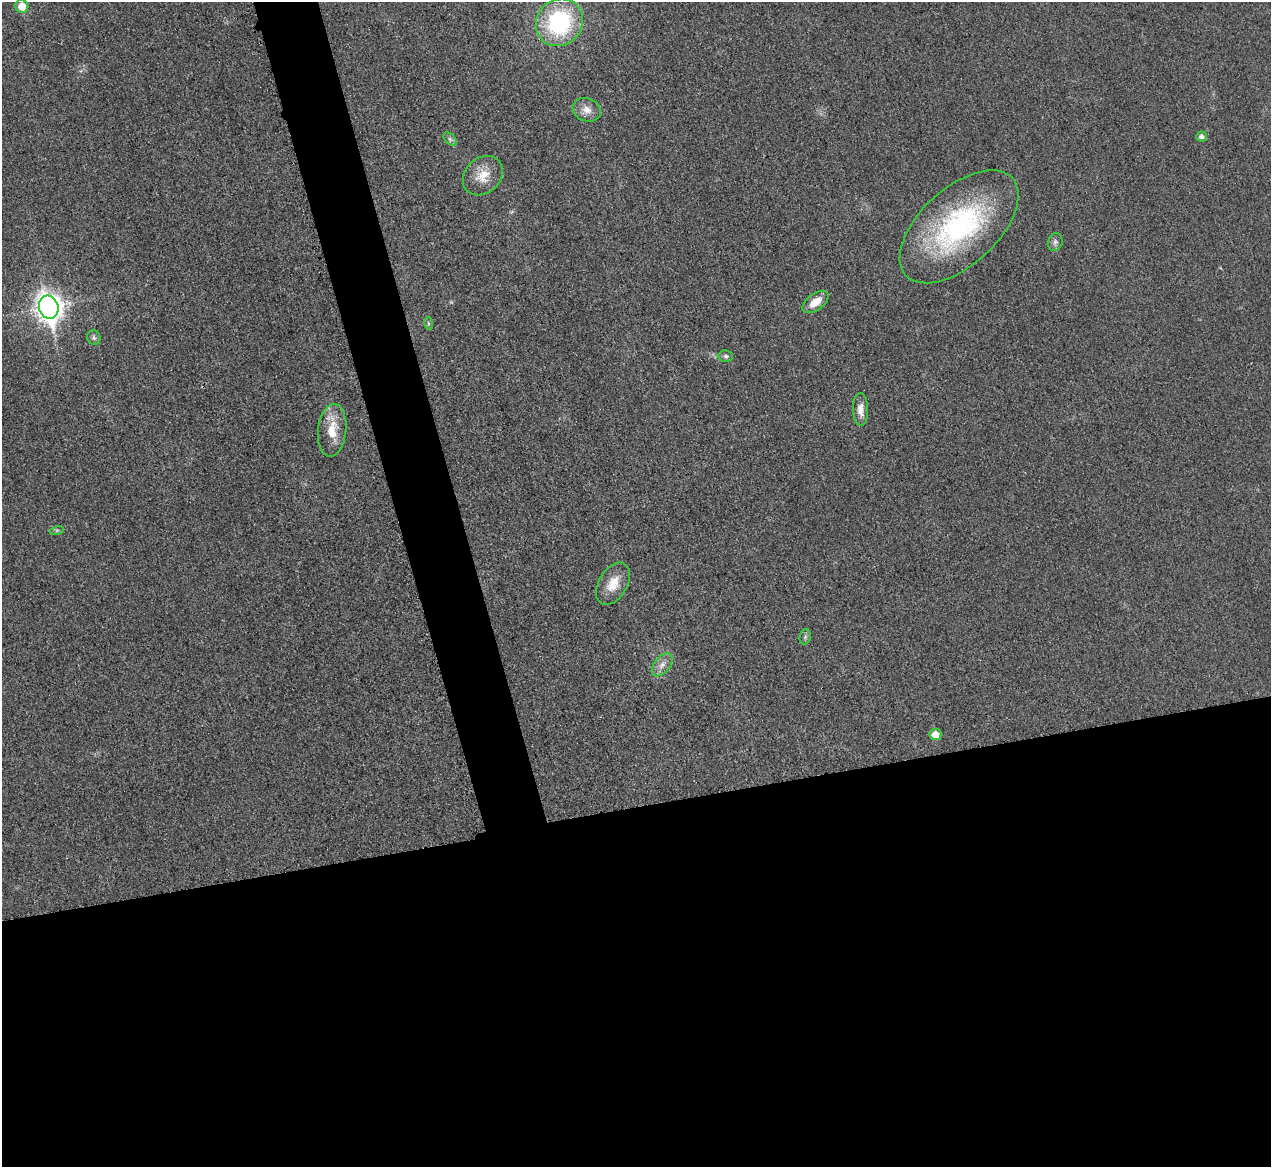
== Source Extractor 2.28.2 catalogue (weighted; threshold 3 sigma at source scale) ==
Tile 15 of 4 x 4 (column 3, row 4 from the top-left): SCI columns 2556-3824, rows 270-1434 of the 5097 x 5078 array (HDU 1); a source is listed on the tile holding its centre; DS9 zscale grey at full resolution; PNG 1273 x 1169 px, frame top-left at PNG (2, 2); each listed source drawn as its Kron ellipse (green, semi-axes under 4 px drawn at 4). Shown black and unused: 34% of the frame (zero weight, under 3 of 4 exposures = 1% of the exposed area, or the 3 px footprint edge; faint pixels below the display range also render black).
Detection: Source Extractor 2.28.2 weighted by HDU 2 'WHT'; one run over the whole footprint, this tile lists its part. Background 0.0431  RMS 0.0064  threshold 0.0286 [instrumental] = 3 sigma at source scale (4.5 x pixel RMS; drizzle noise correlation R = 1.50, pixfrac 1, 0.05/0.05 arcsec/px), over >= 5 px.
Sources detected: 20; all 20 listed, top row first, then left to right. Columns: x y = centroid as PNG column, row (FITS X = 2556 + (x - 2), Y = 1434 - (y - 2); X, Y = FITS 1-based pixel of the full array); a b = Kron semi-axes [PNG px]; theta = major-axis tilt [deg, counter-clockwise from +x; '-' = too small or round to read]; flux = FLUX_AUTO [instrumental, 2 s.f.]
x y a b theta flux
22 6 6 6 - 11
559 22 25 22 47 74
587 110 14 11 -20 6.1
1202 136 5 5 - 2.4
450 139 8 5 -45 1.6
483 176 22 17 43 13
959 227 72 38 42 120
1055 242 9 7 73 2.2
815 302 15 8 36 9.3
49 307 12 9 -72 660
428 323 6 4 -71 0.98
94 338 7 6 - 1.7
726 356 7 6 - 1.6
861 409 16 7 -88 5.6
332 430 26 14 84 15
57 530 7 4 19 1.1
613 584 23 14 59 12
805 637 8 5 78 1.6
662 665 13 8 50 4.4
935 734 6 5 - 8.6